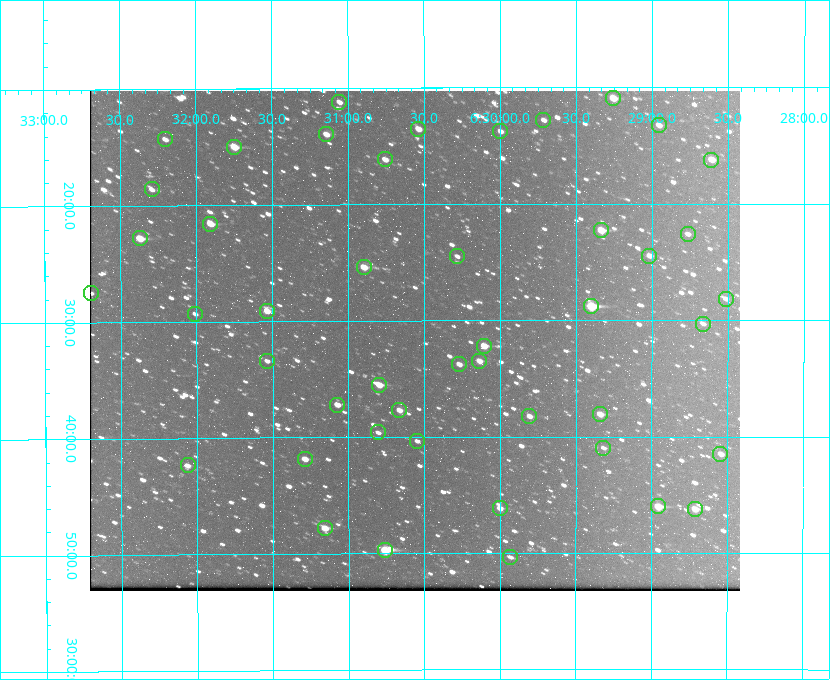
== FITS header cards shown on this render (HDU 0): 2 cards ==
NAXIS1  =                  650
NAXIS2  =                  500

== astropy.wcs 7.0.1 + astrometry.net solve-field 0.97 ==
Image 650 x 500 px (HDU 0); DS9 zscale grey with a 90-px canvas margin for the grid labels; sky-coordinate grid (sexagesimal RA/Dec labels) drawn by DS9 from the SOLVED WCS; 46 Tycho-2 reference stars matched to detected sources circled (green)
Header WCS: RA---TAN-SIP/DEC--TAN-SIP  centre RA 06:30:34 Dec +29:32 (97.64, +29.53 deg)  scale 5.16 arcsec/px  FOV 55.9' x 42.9'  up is -180 deg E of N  parity flipped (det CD > 0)
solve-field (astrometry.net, Tycho-2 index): VERIFIED the header's WCS against the Tycho-2 star catalogue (verified at 3 index scales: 14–46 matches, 0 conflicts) and refined it, rather than solving blind
Solved WCS: RA---TAN-SIP/DEC--TAN-SIP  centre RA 06:30:34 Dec +29:32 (97.64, +29.53 deg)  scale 5.16 arcsec/px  FOV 55.9' x 42.9'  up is -180 deg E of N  parity flipped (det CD > 0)
The solver's refit moves the header's centre by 0.41 arcsec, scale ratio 1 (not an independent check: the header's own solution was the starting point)
Tycho-2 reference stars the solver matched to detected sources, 46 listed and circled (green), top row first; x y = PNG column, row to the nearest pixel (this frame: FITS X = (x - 90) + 1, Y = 500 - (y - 91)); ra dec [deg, ICRS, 3 dp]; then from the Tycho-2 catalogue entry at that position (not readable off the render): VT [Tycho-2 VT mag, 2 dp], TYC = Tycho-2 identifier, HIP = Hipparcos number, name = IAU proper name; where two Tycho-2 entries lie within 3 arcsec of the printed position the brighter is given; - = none
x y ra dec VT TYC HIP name
613 98 97.314 +29.182 10.17 1891-1045-1 - -
339 102 97.764 +29.187 11.06 1891-562-1 - -
543 120 97.428 +29.213 11.22 1891-1344-1 - -
659 125 97.239 +29.221 10.85 1891-1008-1 - -
418 129 97.634 +29.226 10.30 1891-1222-1 - -
500 131 97.499 +29.229 11.02 1891-740-1 - -
326 134 97.785 +29.233 11.04 1891-1169-1 - -
165 139 98.050 +29.239 11.08 1891-892-1 - -
234 147 97.937 +29.250 9.37 1891-156-1 - -
385 159 97.689 +29.269 11.12 1891-256-1 - -
711 160 97.152 +29.270 9.95 1891-368-1 30835 -
152 189 98.073 +29.310 11.78 1891-36-1 - -
210 224 97.977 +29.360 9.40 1891-170-1 - -
601 230 97.334 +29.371 10.02 1891-674-1 - -
688 234 97.191 +29.376 11.27 1891-186-1 - -
140 238 98.093 +29.380 8.93 1891-552-1 - -
457 256 97.570 +29.408 11.40 1891-627-1 - -
649 256 97.254 +29.407 10.33 1891-384-1 - -
364 267 97.724 +29.423 9.44 1891-1047-1 - -
91 293 98.174 +29.458 11.15 1891-1005-1 - -
726 299 97.128 +29.469 11.46 1891-867-1 - -
591 306 97.350 +29.480 7.99 1891-1121-1 - -
267 311 97.884 +29.485 10.28 1891-132-1 - -
195 314 98.002 +29.489 11.75 1891-84-1 - -
703 324 97.166 +29.505 11.42 1891-707-1 - -
484 346 97.526 +29.536 9.41 1891-404-1 - -
267 361 97.884 +29.557 11.35 1891-784-1 - -
479 361 97.534 +29.558 10.84 1891-398-1 - -
459 364 97.567 +29.563 11.19 1891-925-1 - -
379 385 97.699 +29.592 9.51 1891-1367-1 - -
337 405 97.768 +29.620 10.69 1891-741-1 - -
399 410 97.666 +29.628 10.60 1891-326-1 - -
600 414 97.335 +29.634 9.78 1891-1144-1 - -
529 416 97.451 +29.637 10.62 1891-1048-1 - -
378 432 97.701 +29.660 11.54 1891-324-1 - -
417 441 97.637 +29.672 11.64 1891-1178-1 - -
603 448 97.329 +29.683 11.55 1891-769-1 - -
720 454 97.136 +29.691 10.47 1891-871-1 - -
305 459 97.822 +29.697 11.00 1891-188-1 - -
188 465 98.016 +29.706 11.18 1891-176-1 - -
658 506 97.239 +29.767 9.44 1891-518-1 - -
500 508 97.500 +29.769 11.12 1891-1237-1 - -
695 509 97.178 +29.770 9.48 1891-264-1 - -
325 528 97.790 +29.797 9.82 1891-134-1 - -
385 550 97.690 +29.829 8.12 1891-400-1 31036 -
510 557 97.483 +29.839 12.01 1891-648-1 - -